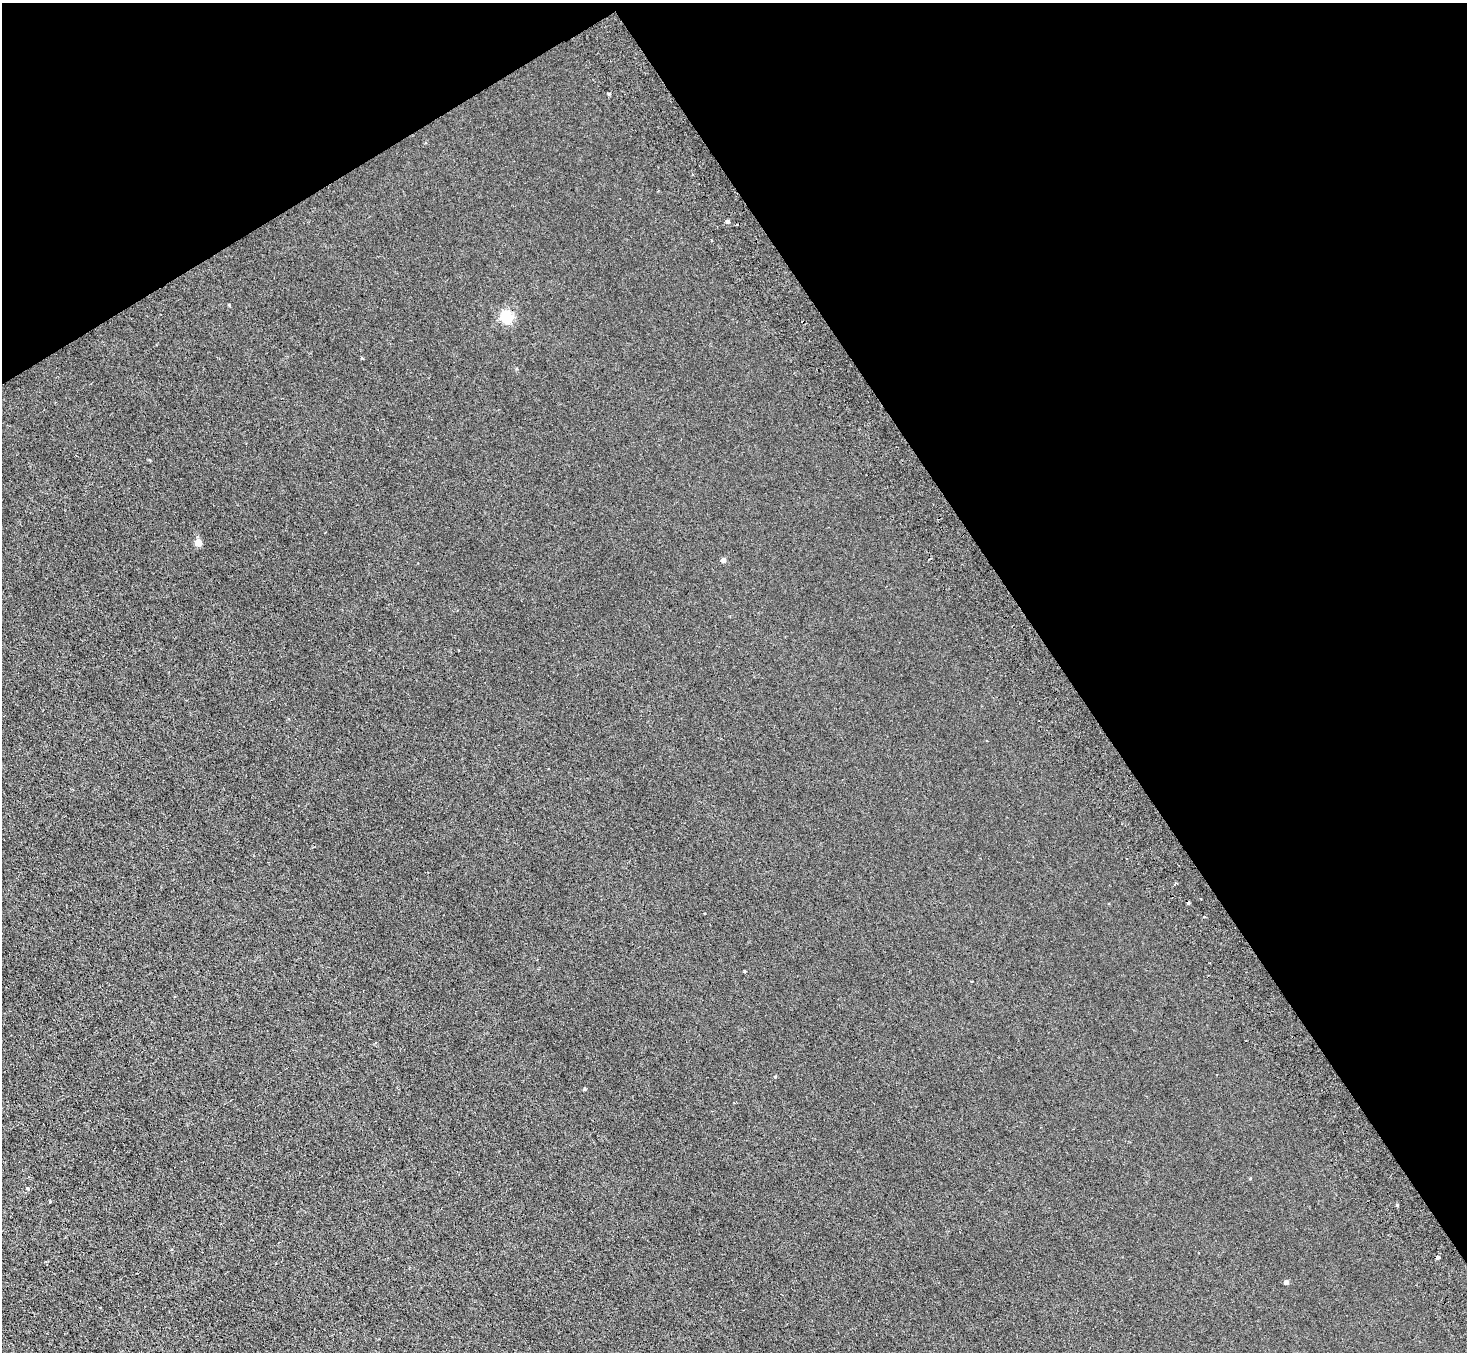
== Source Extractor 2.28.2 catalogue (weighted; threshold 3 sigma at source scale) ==
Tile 3 of 4 x 4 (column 3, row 1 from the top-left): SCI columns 2977-4441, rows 4376-5725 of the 5954 x 5912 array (HDU 1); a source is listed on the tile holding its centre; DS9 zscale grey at full resolution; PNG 1469 x 1354 px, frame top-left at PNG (2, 3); no overlay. Shown black and unused: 33% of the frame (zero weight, under 3 of 6 exposures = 3% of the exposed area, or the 3 px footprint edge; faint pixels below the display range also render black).
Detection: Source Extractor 2.28.2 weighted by HDU 2 'WHT'; one run over the whole footprint, this tile lists its part. Background 0.00442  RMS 0.0026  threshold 0.0107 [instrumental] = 3 sigma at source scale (4.09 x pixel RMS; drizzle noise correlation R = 1.36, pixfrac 0.8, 0.05/0.05 arcsec/px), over >= 5 px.
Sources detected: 17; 1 cosmic-ray / hot-pixel residue — not listed; the other 16 listed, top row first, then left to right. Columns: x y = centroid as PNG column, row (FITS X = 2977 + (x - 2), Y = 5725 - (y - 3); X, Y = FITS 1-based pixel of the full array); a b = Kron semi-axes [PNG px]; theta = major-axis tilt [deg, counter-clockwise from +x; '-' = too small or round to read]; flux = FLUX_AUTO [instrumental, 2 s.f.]
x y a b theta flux
609 94 5 3 - 0.27
692 174 3 2 - 0.2
727 221 5 5 - 0.46
229 305 4 3 - 0.21
506 317 6 6 - 33
198 543 5 5 - 4.7
723 560 5 5 - 1.1
1175 884 4 3 - 0.29
745 971 3 3 - 0.2
775 1077 3 3 - 0.33
585 1089 4 3 - 0.35
1250 1178 3 3 - 0.42
28 1189 5 4 - 0.26
1397 1205 4 3 - 0.24
1438 1258 5 4 - 0.56
1286 1282 4 4 - 0.97